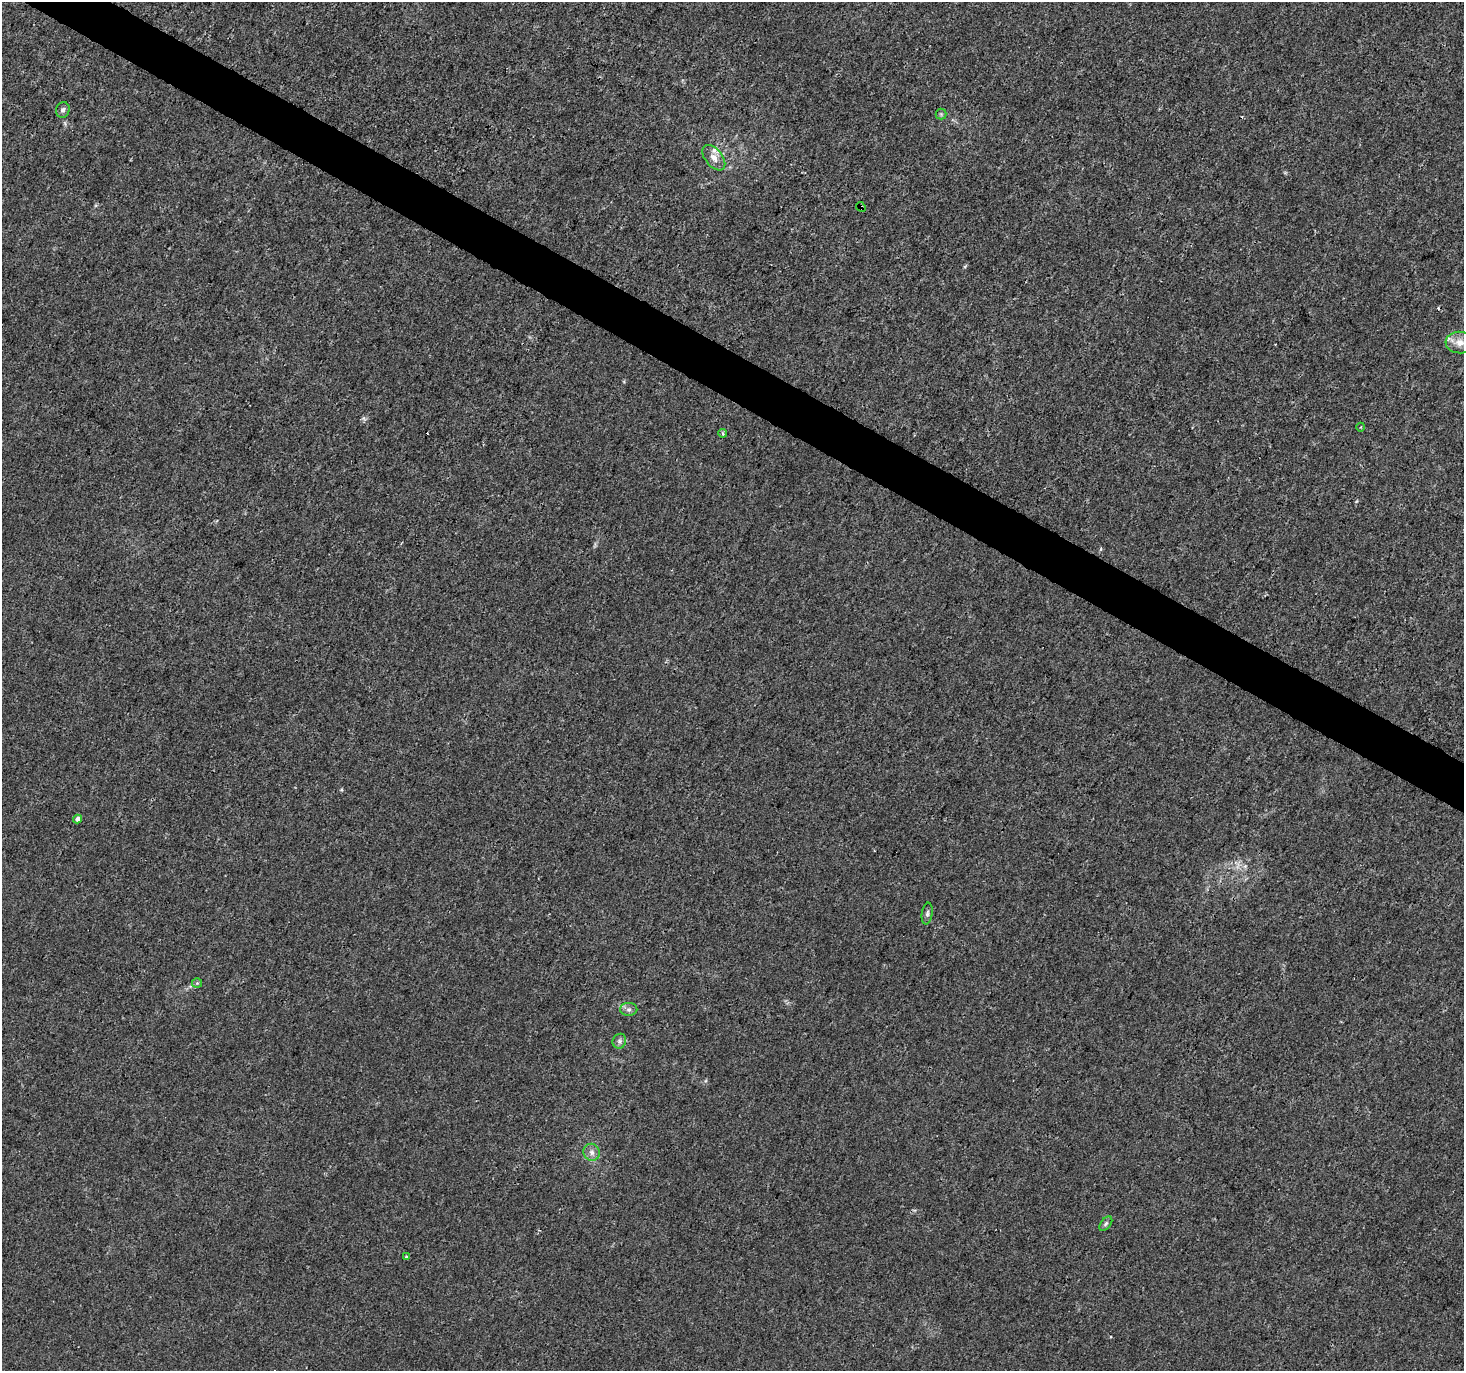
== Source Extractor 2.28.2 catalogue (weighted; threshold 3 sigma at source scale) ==
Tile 11 of 4 x 4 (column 3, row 3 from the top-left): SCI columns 2923-4384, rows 1563-2931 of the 5854 x 5930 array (HDU 1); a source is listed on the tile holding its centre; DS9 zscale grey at full resolution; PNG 1466 x 1373 px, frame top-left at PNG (2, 2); each listed source drawn as its Kron ellipse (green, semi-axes under 4 px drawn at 4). Shown black and unused: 3% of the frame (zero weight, under 3 of 4 exposures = <1% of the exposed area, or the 3 px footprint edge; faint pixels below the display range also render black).
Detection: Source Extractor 2.28.2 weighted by HDU 2 'WHT'; one run over the whole footprint, this tile lists its part. Background 0.00142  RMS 0.0013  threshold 0.00607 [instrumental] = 3 sigma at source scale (4.5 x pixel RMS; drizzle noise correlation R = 1.50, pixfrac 1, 0.0396/0.0396 arcsec/px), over >= 5 px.
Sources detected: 19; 3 cosmic-ray / hot-pixel residue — neither listed nor drawn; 1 inside a brighter listed object's ellipse — not listed separately; the other 15 listed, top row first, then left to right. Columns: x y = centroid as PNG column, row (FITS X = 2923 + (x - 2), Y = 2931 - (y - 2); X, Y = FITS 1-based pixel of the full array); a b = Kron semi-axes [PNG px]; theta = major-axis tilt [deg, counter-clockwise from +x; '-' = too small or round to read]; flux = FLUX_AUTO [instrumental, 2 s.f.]
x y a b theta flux
63 110 8 6 72 0.39
941 114 5 5 - 0.2
714 158 15 8 -51 1.1
861 207 5 4 - 0.2
1460 343 14 11 -5 1.3
1361 427 4 3 - 0.11
723 433 4 4 - 0.23
77 819 4 4 - 0.65
927 913 11 5 81 0.39
197 983 5 5 - 0.18
629 1009 8 6 -1 0.43
619 1041 7 6 - 0.39
592 1152 9 8 - 0.62
1106 1224 8 5 52 0.3
406 1257 3 3 - 0.21
Overlapping masked pixels (flux is a lower limit): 1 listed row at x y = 861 207